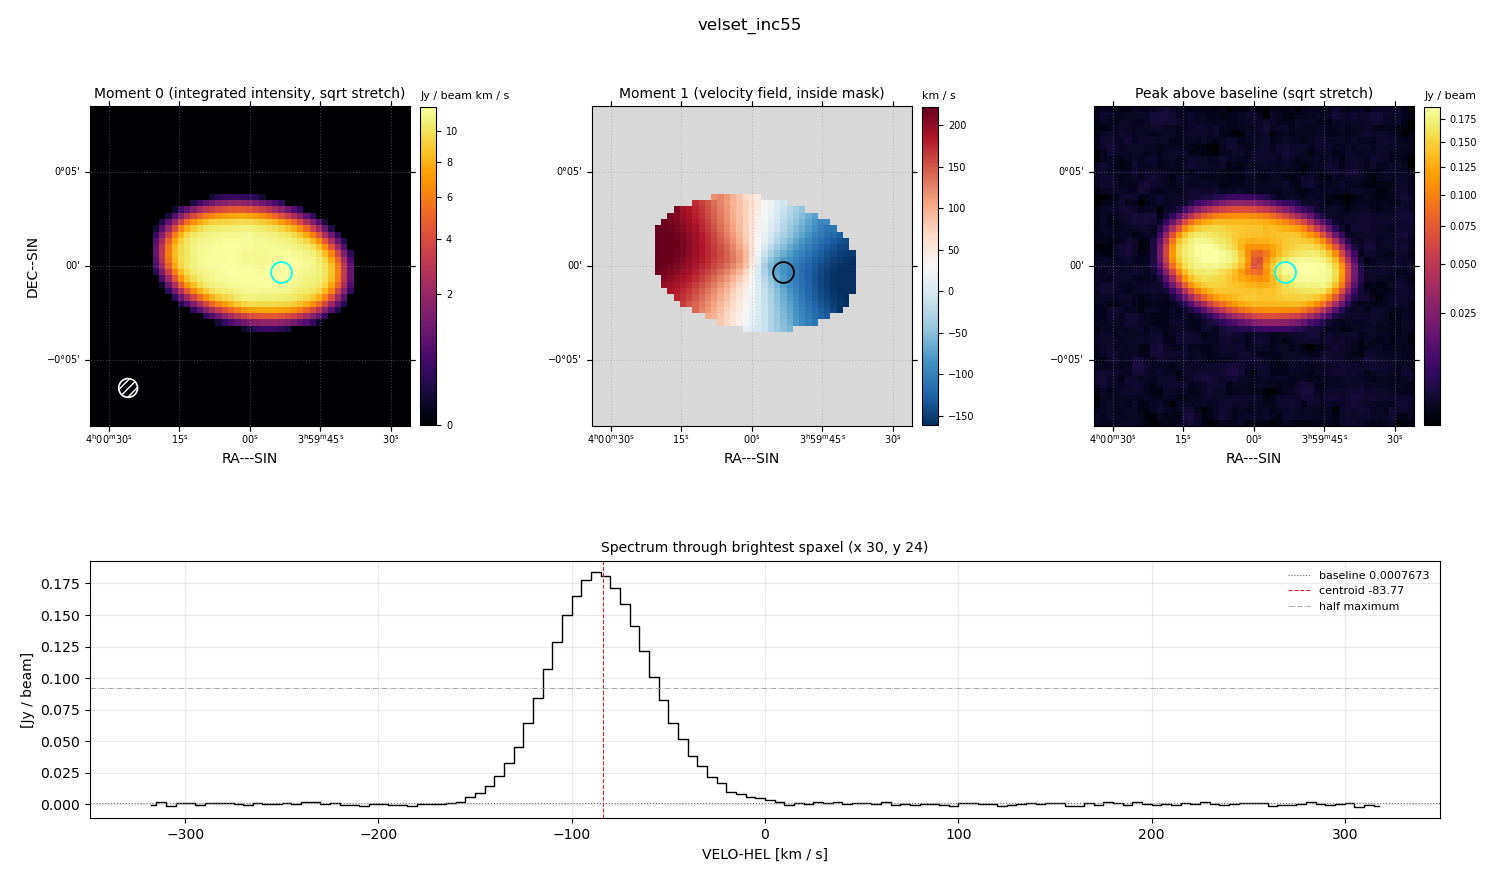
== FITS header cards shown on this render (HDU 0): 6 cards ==
OBJECT  = 'velset_inc55'
BUNIT   = 'JY/BEAM '           /
CTYPE1  = 'RA---SIN'           /
CTYPE2  = 'DEC--SIN'           /
CTYPE3  = 'VELO-HEL'           /
CUNIT3  = 'km/s    '           /

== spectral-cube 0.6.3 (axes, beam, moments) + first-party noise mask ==
SpectralCube HDU 0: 128 channels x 51 x 51 spaxels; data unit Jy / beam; figure title: velset_inc55
Units: BUNIT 'JY/BEAM' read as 'Jy/beam' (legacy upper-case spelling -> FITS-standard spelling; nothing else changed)
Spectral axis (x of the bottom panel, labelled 'VELO-HEL [km / s]'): -317 .. 317 km / s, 128 channels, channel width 5 km / s
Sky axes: RA---SIN/DEC--SIN; field 17' x 17' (20 arcsec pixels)
Beam (drawn as the hatched ellipse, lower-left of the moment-0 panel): BMAJ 60 arcsec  BMIN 60 arcsec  BPA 0 deg
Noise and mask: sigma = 1.0e-03 Jy / beam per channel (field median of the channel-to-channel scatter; agrees with the line-free scatter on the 2040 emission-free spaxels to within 1%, no correlation factor applied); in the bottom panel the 98 channels outside the line scatter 1.2e-03 Jy / beam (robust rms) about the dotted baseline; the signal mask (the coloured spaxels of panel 2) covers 21% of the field
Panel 1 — Moment 0 (line voxels x channel width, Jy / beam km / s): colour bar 0 .. 11.7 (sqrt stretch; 0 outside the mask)
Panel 2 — Moment 1 (intensity-weighted velocity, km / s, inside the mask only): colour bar -162 .. 222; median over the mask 32
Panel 3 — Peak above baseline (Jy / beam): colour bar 0.00175 .. 0.189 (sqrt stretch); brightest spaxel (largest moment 0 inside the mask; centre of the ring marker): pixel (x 30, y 24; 0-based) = FK5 03h59m54s -00d00m20s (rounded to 2 s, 20 arcsec steps: no finer than the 20 arcsec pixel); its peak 0.183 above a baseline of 0.0007673
Panel 4 — spectrum at that spaxel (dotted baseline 0.0007673 Jy / beam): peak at -87 km / s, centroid -83.77 km / s (red dashed line; intensity-weighted over the run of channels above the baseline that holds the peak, -165 .. 10 km / s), W50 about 60 km / s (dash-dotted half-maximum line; edge to edge of the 12 channels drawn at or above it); detected line -155 .. -5 km / s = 30 of 128 channels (23%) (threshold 4 sigma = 0.0041 Jy / beam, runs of >= 3 channels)